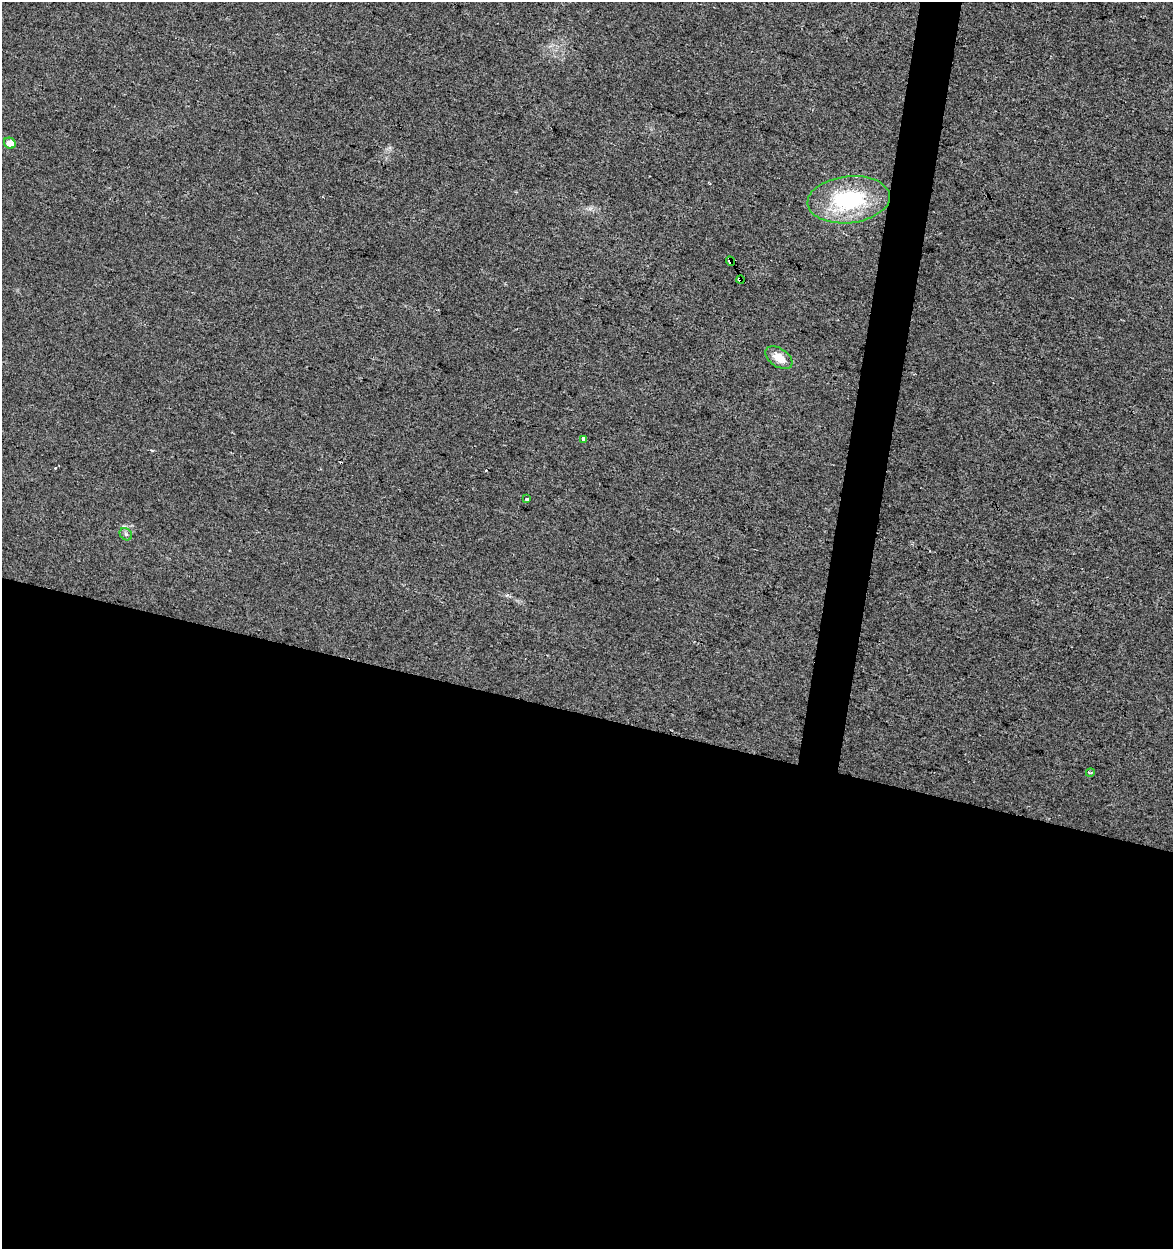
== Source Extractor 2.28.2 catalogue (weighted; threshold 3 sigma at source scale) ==
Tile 14 of 4 x 4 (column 2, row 4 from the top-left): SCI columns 1457-2627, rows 1-1247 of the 5193 x 4995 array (HDU 1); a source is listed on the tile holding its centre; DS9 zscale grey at full resolution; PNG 1175 x 1251 px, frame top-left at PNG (2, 2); each listed source drawn as its Kron ellipse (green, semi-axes under 4 px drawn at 4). Shown black and unused: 45% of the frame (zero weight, under 2 of 3 exposures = <1% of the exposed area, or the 3 px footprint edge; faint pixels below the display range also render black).
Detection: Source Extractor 2.28.2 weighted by HDU 2 'WHT'; one run over the whole footprint, this tile lists its part. Background 0.017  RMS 0.0078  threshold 0.035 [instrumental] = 3 sigma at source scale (4.5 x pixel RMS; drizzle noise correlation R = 1.50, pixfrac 1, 0.0396/0.0396 arcsec/px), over >= 5 px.
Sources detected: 11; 2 cosmic-ray / hot-pixel residue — neither listed nor drawn; the other 9 listed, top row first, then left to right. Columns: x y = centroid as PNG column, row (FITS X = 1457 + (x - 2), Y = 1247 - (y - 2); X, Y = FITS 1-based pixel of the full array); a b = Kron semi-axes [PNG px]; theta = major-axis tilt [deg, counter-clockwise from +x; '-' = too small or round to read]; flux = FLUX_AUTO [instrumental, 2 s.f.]
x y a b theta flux
10 143 6 5 - 7.4
849 200 41 23 6 71
730 261 5 4 - 25
741 280 4 3 - 17
779 358 15 9 -35 9.6
583 439 4 3 - 12
527 499 3 3 - 2.6
126 534 7 5 -44 1.6
1090 772 4 3 - 1.7
Overlapping masked pixels (flux is a lower limit): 2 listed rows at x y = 730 261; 741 280